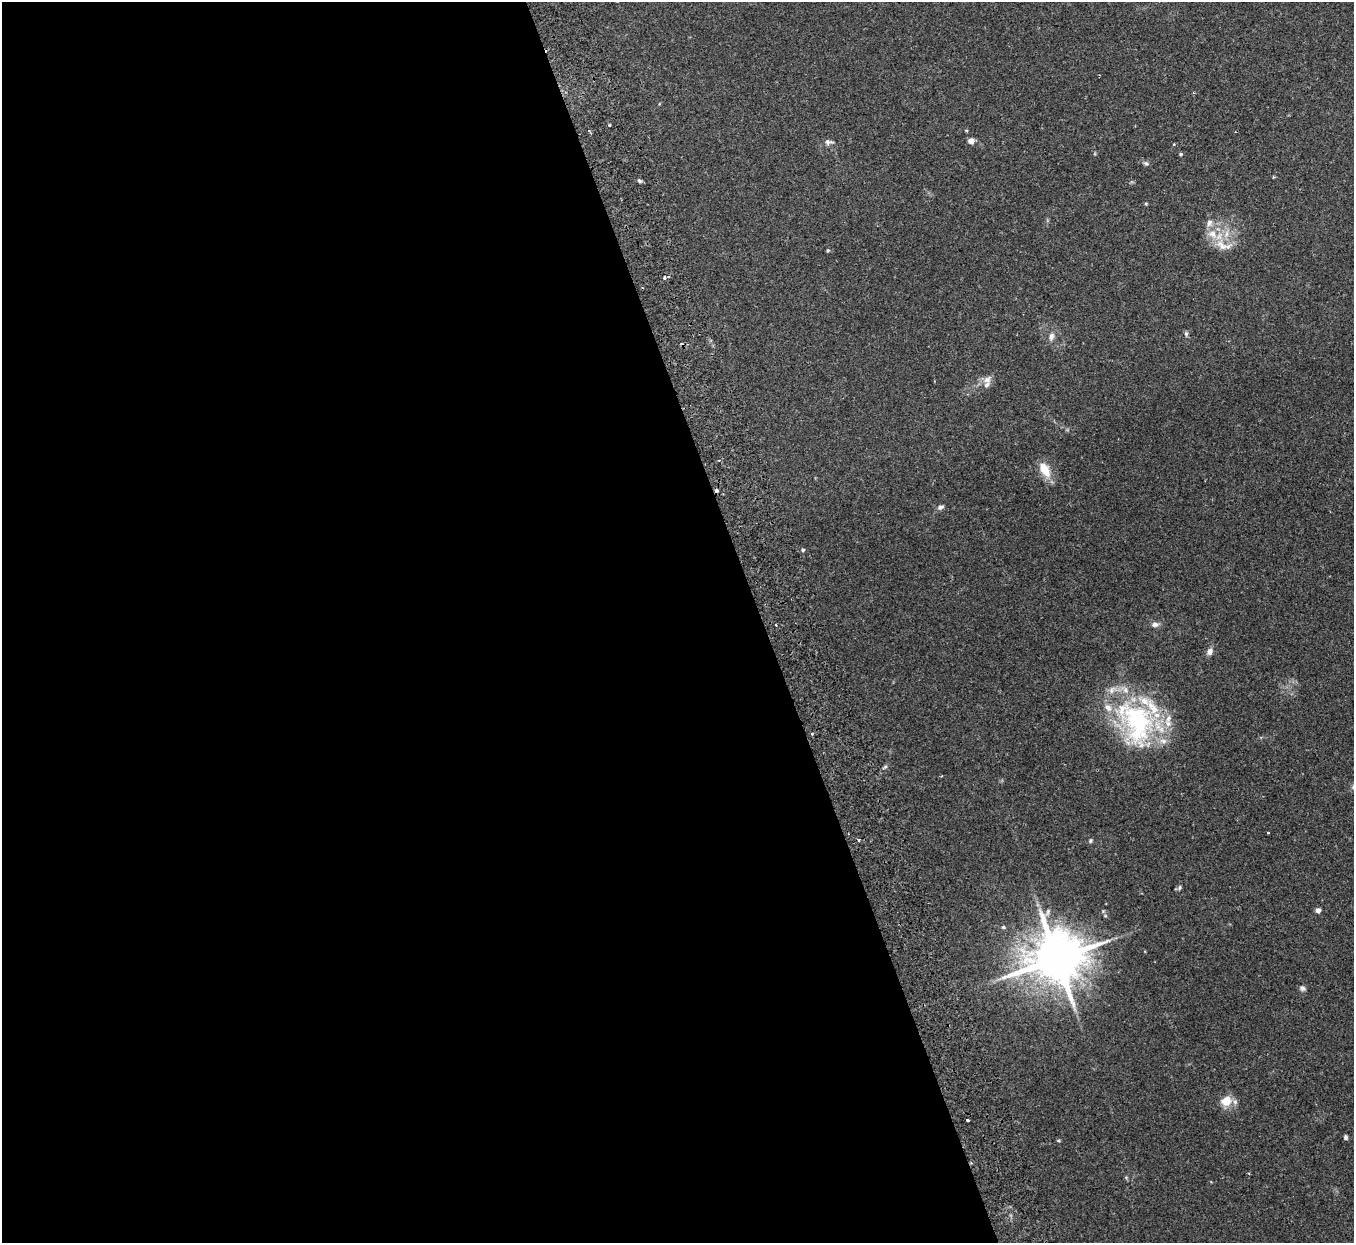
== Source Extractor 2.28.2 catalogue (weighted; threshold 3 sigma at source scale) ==
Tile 9 of 4 x 4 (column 1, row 3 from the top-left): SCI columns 58-1409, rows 1417-2657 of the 5522 x 5441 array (HDU 1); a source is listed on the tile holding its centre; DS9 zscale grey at full resolution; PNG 1356 x 1245 px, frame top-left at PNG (2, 2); no overlay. Shown black and unused: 56% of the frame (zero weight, under 2 of 3 exposures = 3% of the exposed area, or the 3 px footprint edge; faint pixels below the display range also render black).
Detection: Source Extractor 2.28.2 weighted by HDU 2 'WHT'; one run over the whole footprint, this tile lists its part. Background 0.25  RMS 0.0083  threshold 0.0374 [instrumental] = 3 sigma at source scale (4.5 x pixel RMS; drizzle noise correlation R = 1.50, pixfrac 1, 0.05/0.05 arcsec/px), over >= 5 px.
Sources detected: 47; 1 cosmic-ray / hot-pixel residue — not listed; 11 inside a brighter listed object's ellipse — not listed separately; the other 35 listed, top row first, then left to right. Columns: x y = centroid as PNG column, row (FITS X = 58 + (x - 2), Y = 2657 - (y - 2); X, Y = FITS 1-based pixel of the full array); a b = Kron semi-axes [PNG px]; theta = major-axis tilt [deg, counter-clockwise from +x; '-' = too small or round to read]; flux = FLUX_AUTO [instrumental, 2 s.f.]
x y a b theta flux
609 125 3 3 - 0.89
967 131 3 3 - 1.1
971 141 7 7 - 4.2
828 142 12 7 -2 3.3
1181 154 5 4 - 1
1146 163 7 6 - 1.9
639 181 5 5 - 1.6
1209 223 10 8 75 4.4
1222 245 21 12 -44 13
828 250 5 3 - 0.9
665 277 4 3 - 2.7
1186 334 6 5 - 1.6
1051 337 11 7 74 4
987 380 14 8 37 5.4
1045 470 21 12 -59 13
716 490 4 3 - 2
940 507 9 6 17 2.6
803 550 5 4 - 1.3
1155 624 8 7 - 3.5
776 625 3 2 - 0.76
1210 652 8 7 - 4.1
1136 722 65 41 -65 120
812 734 4 3 - 1
885 767 9 3 34 1.3
1268 832 3 2 - 0.85
1090 841 5 5 - 1.3
1180 887 7 4 83 1.5
1318 910 5 5 - 3.2
1105 916 5 4 - 0.9
1003 927 5 4 - 1.1
1057 958 18 14 18 4800
1303 988 8 6 -30 2.3
1226 1101 13 11 30 12
967 1120 3 3 - 1.9
1346 1137 6 5 - 1.7
Overlapping masked pixels (flux is a lower limit): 1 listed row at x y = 716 490